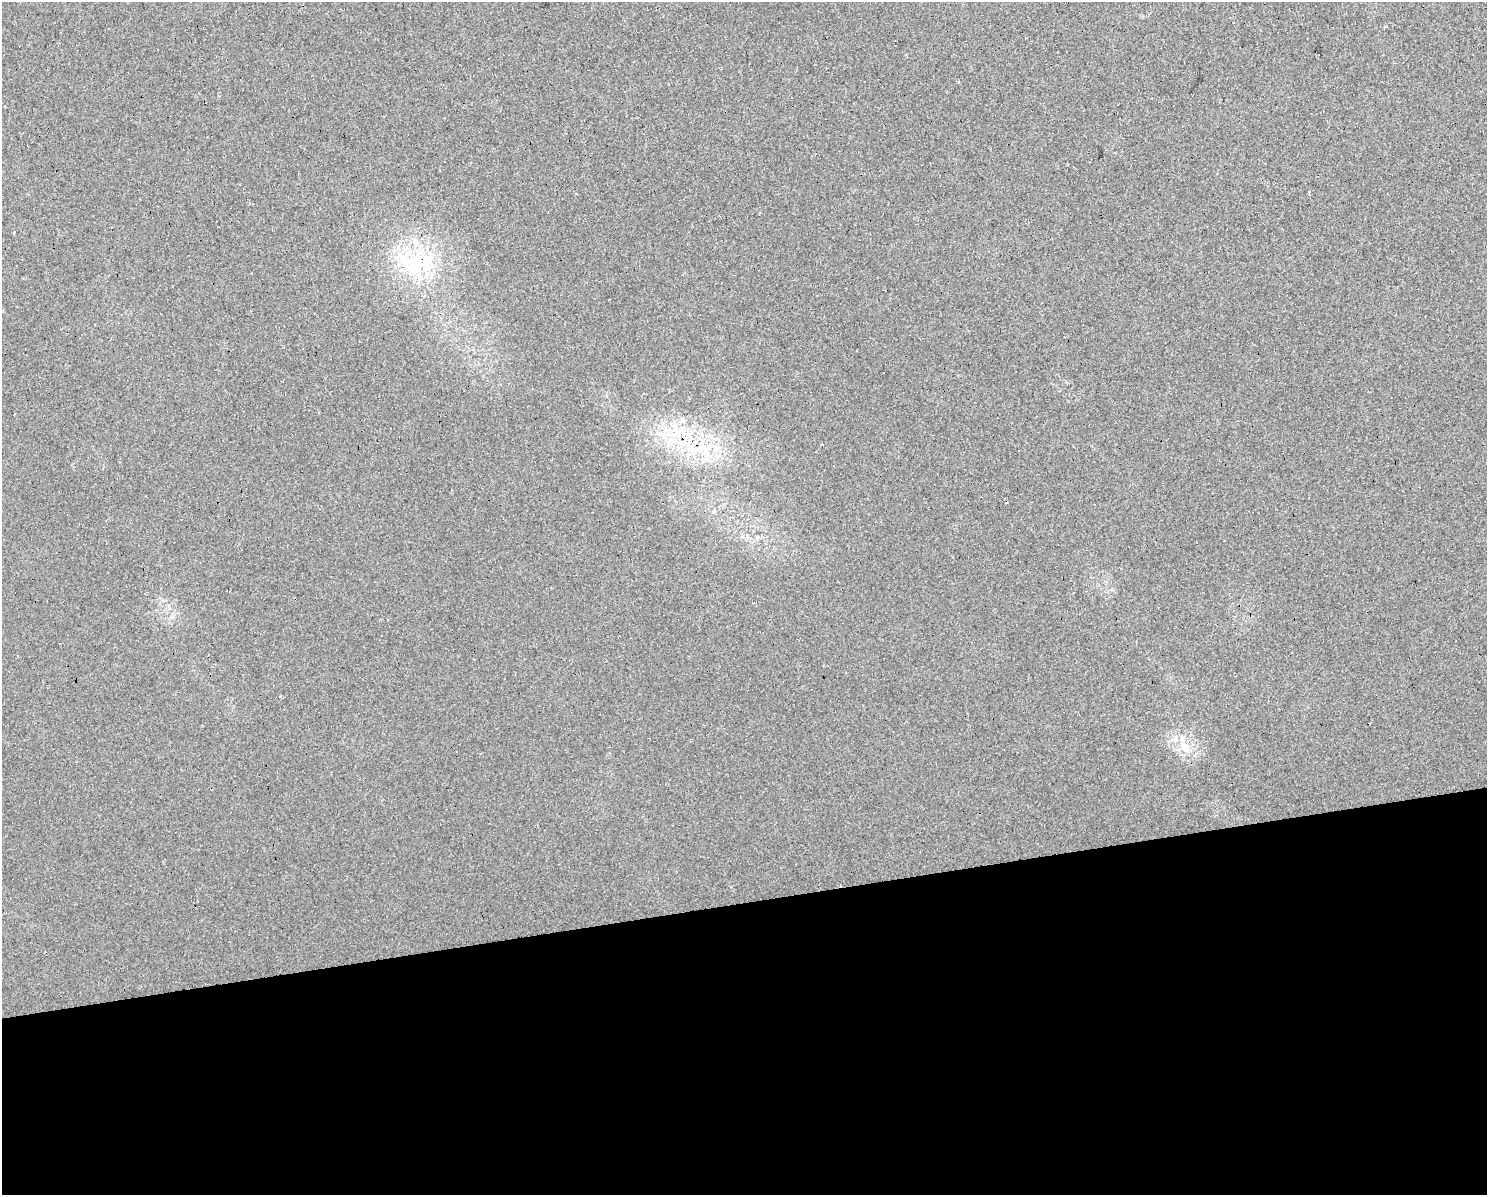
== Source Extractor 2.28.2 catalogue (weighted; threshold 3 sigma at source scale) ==
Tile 11 of 3 x 4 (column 2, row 4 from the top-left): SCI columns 1549-3033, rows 1-1193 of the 4537 x 4771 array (HDU 1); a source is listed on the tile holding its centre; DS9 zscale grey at full resolution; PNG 1489 x 1197 px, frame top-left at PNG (2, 2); no overlay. Shown black and unused: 24% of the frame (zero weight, under 2 of 3 exposures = <1% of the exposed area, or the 3 px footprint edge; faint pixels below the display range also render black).
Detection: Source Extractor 2.28.2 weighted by HDU 2 'WHT'; one run over the whole footprint, this tile lists its part. Background 0.0206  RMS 0.006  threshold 0.0268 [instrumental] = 3 sigma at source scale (4.5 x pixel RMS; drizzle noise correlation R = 1.50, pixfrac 1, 0.0396/0.0396 arcsec/px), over >= 5 px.
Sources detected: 26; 13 cosmic-ray / hot-pixel residue — not listed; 2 inside a brighter listed object's ellipse — not listed separately; the other 11 listed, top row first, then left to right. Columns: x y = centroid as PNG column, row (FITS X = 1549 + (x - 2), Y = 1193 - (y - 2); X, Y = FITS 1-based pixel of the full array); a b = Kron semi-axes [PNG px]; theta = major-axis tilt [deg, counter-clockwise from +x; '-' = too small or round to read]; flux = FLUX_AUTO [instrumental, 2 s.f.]
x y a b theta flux
489 58 2 2 - 0.41
4 106 3 3 - 0.66
1309 192 3 3 - 5.4
14 232 3 3 - 0.64
413 262 44 32 5 49
676 434 20 17 -53 20
822 445 3 3 - 1.7
704 449 30 20 -23 31
1224 541 3 2 - 0.62
1182 744 10 5 -54 3.2
1182 755 5 5 - 1.2
Overlapping masked pixels (flux is a lower limit): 1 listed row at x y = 704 449
Unlisted compact peaks at least as high as the median listed source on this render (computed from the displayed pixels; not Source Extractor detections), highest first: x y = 280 696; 958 82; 1385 26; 906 55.